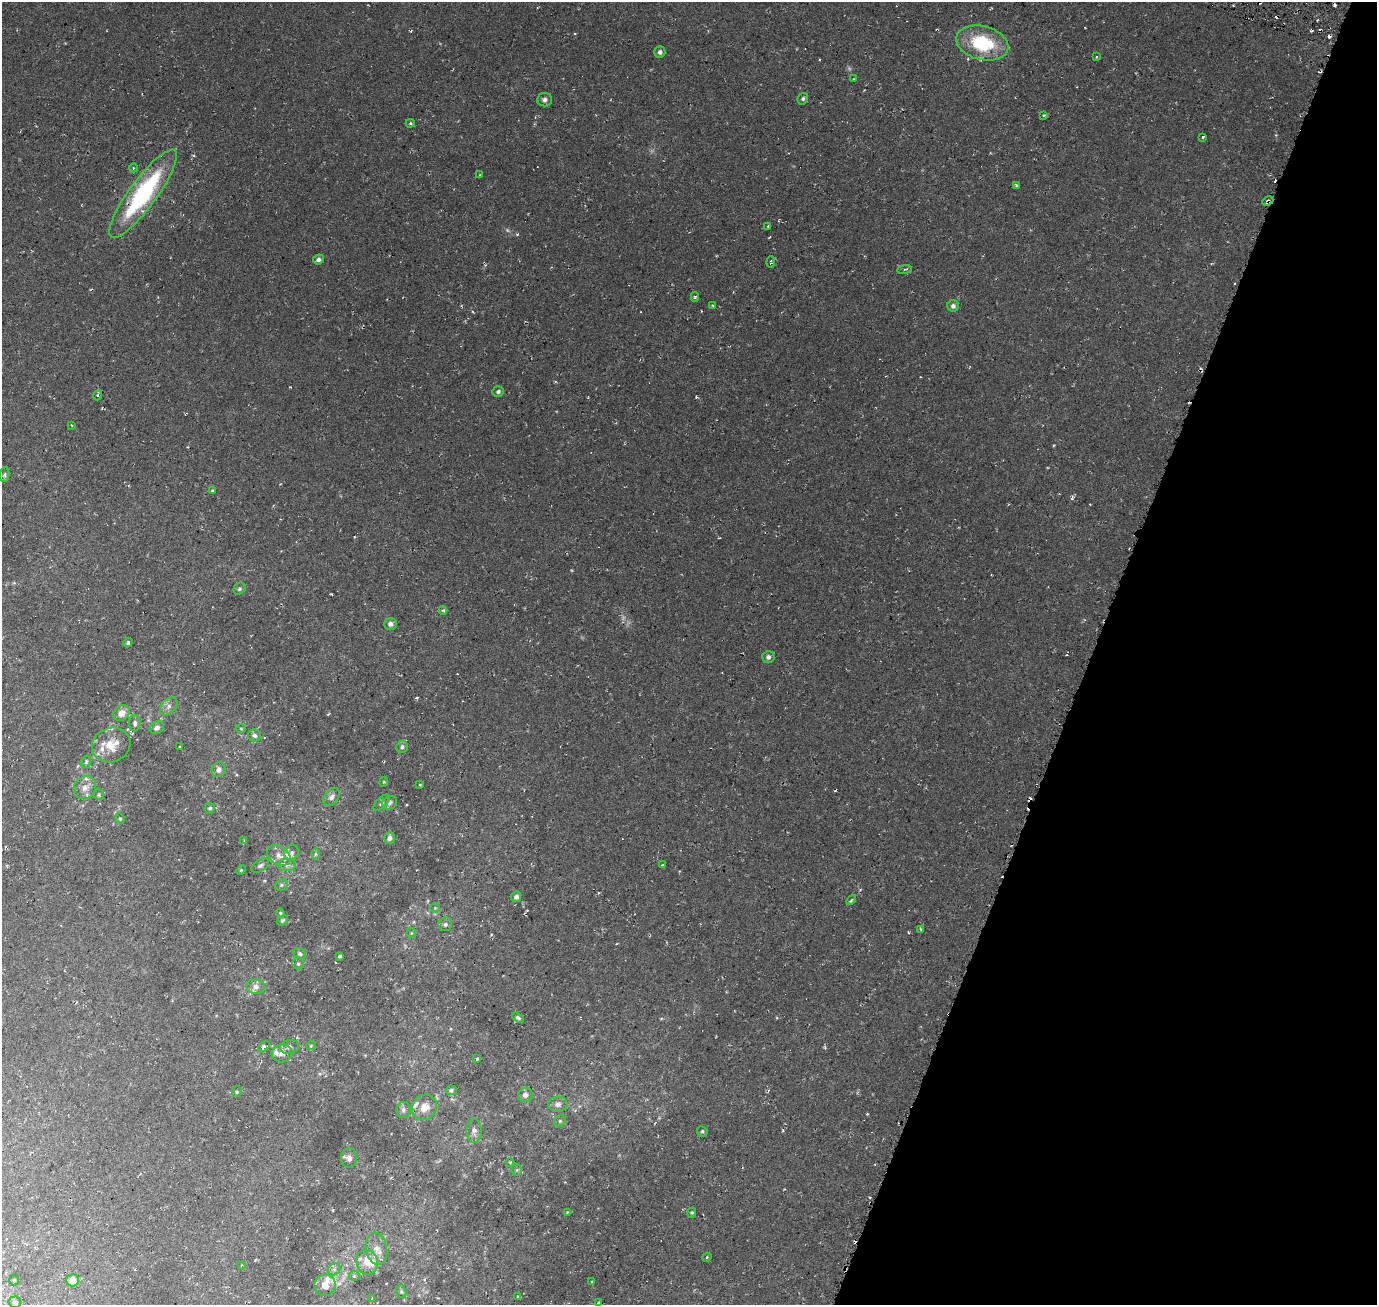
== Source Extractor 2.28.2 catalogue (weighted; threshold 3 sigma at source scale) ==
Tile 8 of 4 x 4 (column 4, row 2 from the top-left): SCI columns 4125-5499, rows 2819-4121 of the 5504 x 5701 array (HDU 1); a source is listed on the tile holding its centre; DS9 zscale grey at full resolution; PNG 1379 x 1307 px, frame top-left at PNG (2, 2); each listed source drawn as its Kron ellipse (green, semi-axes under 4 px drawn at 4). Shown black and unused: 21% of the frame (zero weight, under 3 of 6 exposures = <1% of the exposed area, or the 3 px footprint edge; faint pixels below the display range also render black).
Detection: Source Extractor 2.28.2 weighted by HDU 2 'WHT'; one run over the whole footprint, this tile lists its part. Background 0.0273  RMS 0.0042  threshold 0.0174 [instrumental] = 3 sigma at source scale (4.09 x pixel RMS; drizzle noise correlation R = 1.36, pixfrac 0.8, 0.0396/0.0396 arcsec/px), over >= 5 px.
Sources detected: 129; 3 too faint to see at this stretch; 10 cosmic-ray / hot-pixel residue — neither listed nor drawn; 8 inside a brighter listed object's ellipse — not listed separately; the other 108 listed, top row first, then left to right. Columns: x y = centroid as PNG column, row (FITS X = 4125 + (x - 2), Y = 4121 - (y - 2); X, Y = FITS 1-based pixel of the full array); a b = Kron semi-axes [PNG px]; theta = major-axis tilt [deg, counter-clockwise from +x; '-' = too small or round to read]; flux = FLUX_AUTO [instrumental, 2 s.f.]
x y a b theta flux
982 43 26 16 -14 24
660 52 5 5 - 1.1
1096 57 3 3 - 0.38
853 79 4 2 - 0.27
803 99 6 5 - 0.73
545 100 7 6 - 1.1
1044 115 4 3 - 0.49
410 123 4 4 - 0.5
1203 137 3 3 - 9.8
133 168 4 3 - 0.31
480 175 3 2 - 0.37
1016 185 4 3 - 0.57
143 194 54 13 54 50
1268 201 6 3 24 0.73
768 226 2 2 - 0.34
319 259 5 5 - 1.1
771 262 6 3 86 0.56
905 269 7 3 9 0.56
695 297 5 3 - 0.63
712 305 3 3 - 0.36
953 306 6 5 - 1.3
498 391 6 5 - 0.89
97 395 5 3 - 0.53
71 425 3 2 - 0.3
4 475 7 5 83 0.69
213 490 3 3 - 0.61
239 589 6 5 - 0.87
443 610 4 4 - 0.51
390 624 6 6 - 1.4
128 643 5 2 - 0.6
768 657 6 6 - 1.1
169 706 10 7 47 1.7
121 713 8 7 - 3.6
135 723 8 5 90 1.2
157 728 7 6 - 1.5
241 728 5 3 - 0.4
254 735 6 6 - 1.1
111 745 19 17 21 7.3
180 747 3 2 - 0.32
402 747 6 5 - 0.95
86 762 6 5 - 0.64
219 770 8 6 60 2
384 782 5 4 - 0.45
420 785 4 3 - 0.35
85 788 12 10 51 3.2
99 795 6 5 - 0.65
331 797 10 7 54 1.7
382 802 10 5 46 0.85
390 803 8 6 33 1.2
210 808 5 5 - 0.71
120 818 5 4 - 0.46
390 838 6 5 - 1.4
244 840 4 3 - 0.31
292 852 8 7 - 1
315 854 6 4 89 0.5
279 855 13 9 -34 2.8
260 865 10 5 32 1
287 865 9 6 1 1.4
662 865 4 2 - 0.4
241 870 5 4 - 0.4
281 885 7 5 22 0.72
516 897 5 5 - 1.4
851 900 6 3 46 0.51
435 908 4 4 - 0.43
280 913 4 4 - 0.42
282 921 6 4 43 0.71
445 924 7 6 - 1.1
921 929 4 3 - 0.46
411 933 5 5 - 0.47
300 954 7 5 -34 0.84
340 956 4 3 - 0.93
298 964 6 5 - 0.73
256 987 9 7 -8 2.1
518 1018 6 4 -32 0.75
311 1046 5 4 - 0.37
264 1047 6 4 45 1.2
289 1047 9 7 10 1.2
282 1053 10 9 - 1.8
477 1059 4 3 - 0.65
451 1090 5 5 - 0.82
237 1092 5 5 - 0.53
525 1095 7 7 - 1.6
558 1104 9 7 3 1.7
424 1107 13 12 - 4.7
403 1110 8 7 - 1.2
560 1121 6 5 - 0.57
474 1131 11 7 -90 2.2
702 1131 5 5 - 0.7
349 1158 10 8 -89 1.6
510 1162 4 3 - 0.31
517 1170 5 5 - 0.49
567 1212 2 2 - 0.25
692 1213 5 4 - 0.48
376 1249 16 10 -79 3.8
707 1257 5 3 - 0.38
367 1262 12 10 -76 4.7
241 1265 3 2 - 0.32
334 1269 7 5 43 0.97
354 1276 5 5 - 0.61
14 1280 5 5 - 0.49
72 1280 6 6 - 3.8
592 1281 4 2 - 0.31
325 1285 11 10 - 3.6
401 1292 6 5 - 0.62
518 1297 4 3 - 0.47
372 1298 4 2 - 0.51
15 1302 6 6 - 1.7
598 1303 4 3 - 0.55
Overlapping masked pixels (flux is a lower limit): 1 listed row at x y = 1268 201
Unlisted compact peaks at least as high as the median listed source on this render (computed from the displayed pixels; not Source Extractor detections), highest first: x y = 517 234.